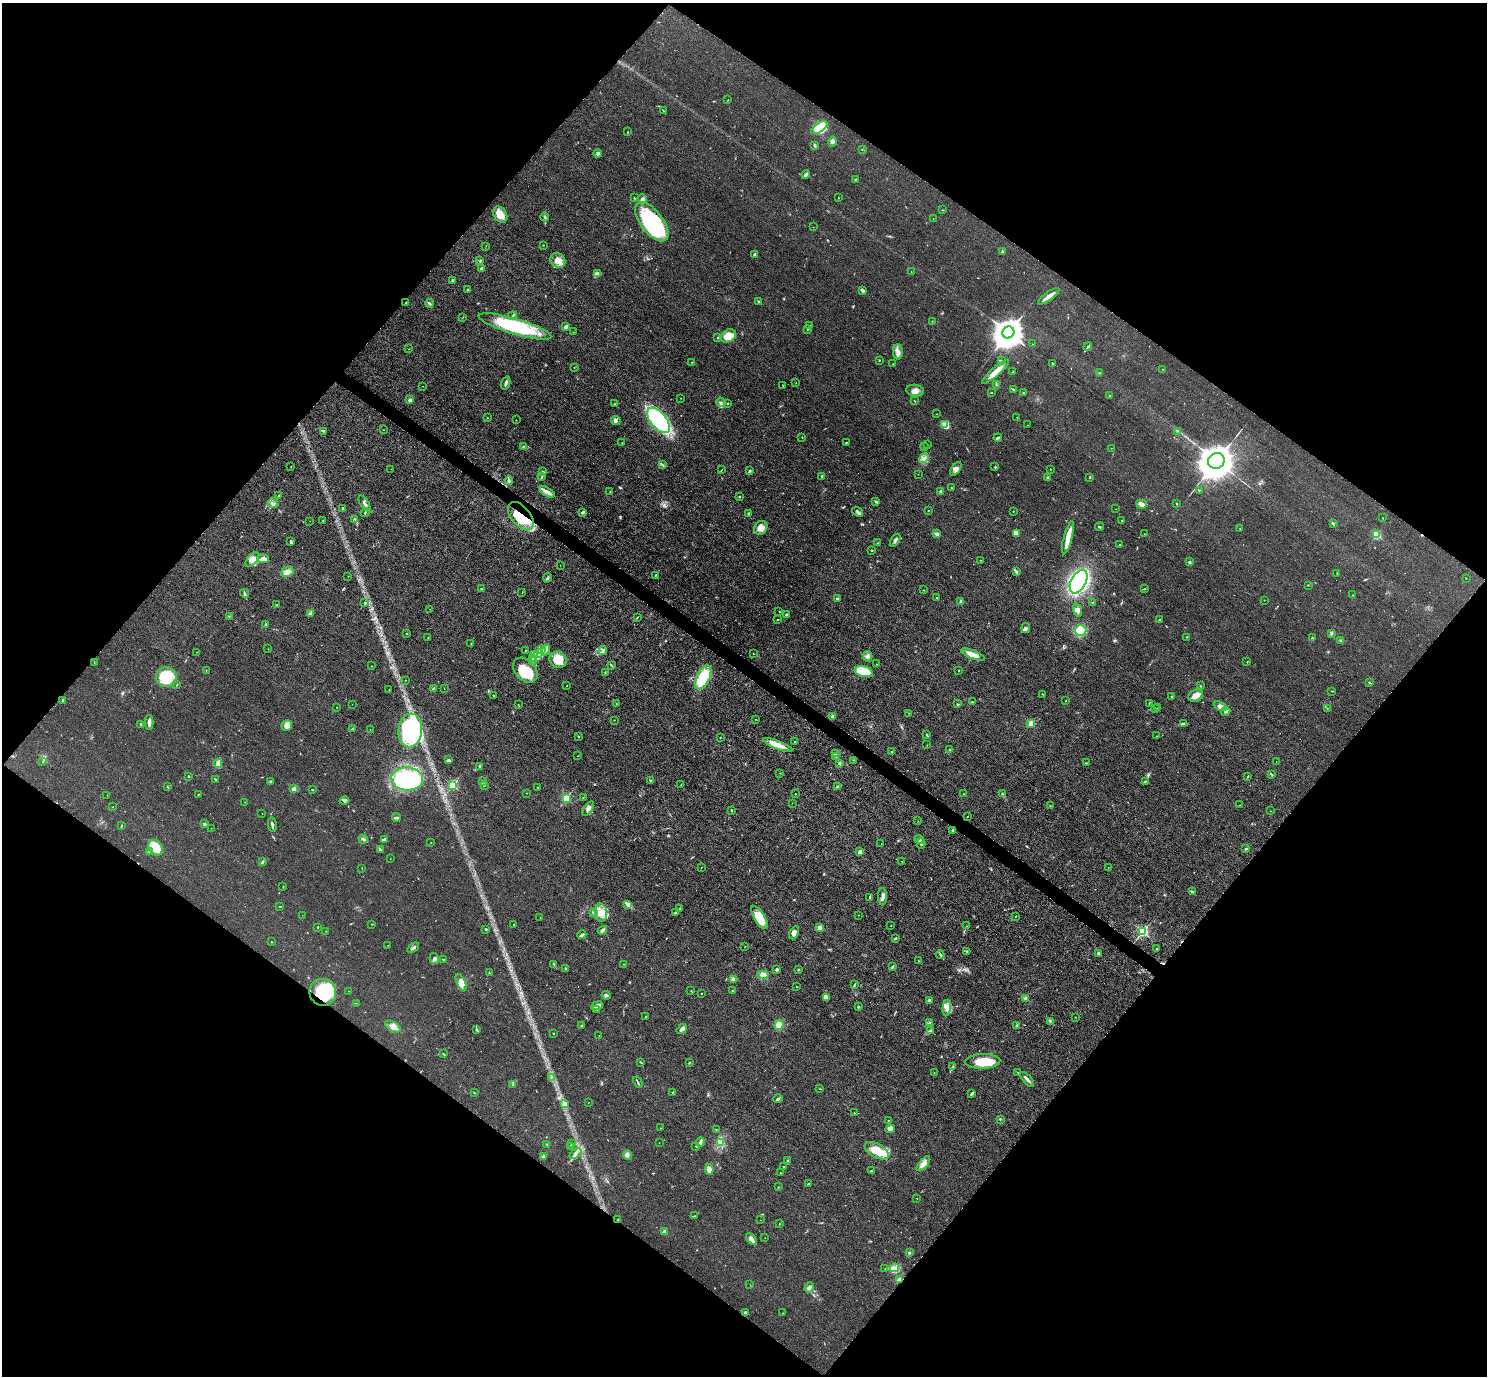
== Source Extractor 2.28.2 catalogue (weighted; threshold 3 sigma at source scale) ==
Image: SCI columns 2-5939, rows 154-5649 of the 5939 x 5943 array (HDU 1 of 3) = the unmasked area's bounding box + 8 px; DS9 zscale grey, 4 x 4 block average (1 PNG px = mean of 4 x 4 image px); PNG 1489 x 1378 px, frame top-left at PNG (2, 3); each listed source drawn as its Kron ellipse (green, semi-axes under 4 px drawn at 4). Shown black and unused: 50% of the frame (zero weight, under 3 of 5 exposures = <1% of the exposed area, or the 3 px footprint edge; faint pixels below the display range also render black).
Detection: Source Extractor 2.28.2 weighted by HDU 2 'WHT'. Background 0.0727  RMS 0.0089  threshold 0.0403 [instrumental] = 3 sigma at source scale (4.5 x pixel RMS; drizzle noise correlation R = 1.50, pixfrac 1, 0.05/0.05 arcsec/px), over >= 5 px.
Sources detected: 531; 1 too faint to see at this stretch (4 x 4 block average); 7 inside a brighter object's white glare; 2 cosmic-ray / hot-pixel residue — neither listed nor drawn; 13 coinciding with a brighter row at this scale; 27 inside a brighter listed object's ellipse — not listed separately; the other 481 listed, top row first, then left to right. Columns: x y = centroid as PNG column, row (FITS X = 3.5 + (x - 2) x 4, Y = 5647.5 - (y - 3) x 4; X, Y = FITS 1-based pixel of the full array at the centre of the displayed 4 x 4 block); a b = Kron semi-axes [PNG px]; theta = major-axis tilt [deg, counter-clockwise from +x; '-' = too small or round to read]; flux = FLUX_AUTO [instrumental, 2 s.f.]
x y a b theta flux
728 100 2 2 - 2.3
663 111 4 2 - 3.1
819 128 9 4 35 68
628 132 2 2 - 1.6
832 142 5 3 - 12
815 145 3 2 - 7.7
862 149 2 2 - 1.8
598 153 4 3 - 12
806 174 4 3 - 13
855 179 3 2 - 4.5
634 198 2 2 - 3.7
838 198 2 2 - 1.6
642 199 5 4 - 16
943 210 2 2 - 2.9
500 214 9 6 -54 74
545 217 4 2 - 8
933 218 2 2 - 2.5
652 222 23 11 -53 540
813 227 2 2 - 0.77
543 245 2 2 - 1.9
486 246 2 2 - 1.2
1002 251 3 2 - 6
754 254 2 2 - 7.3
558 260 8 7 - 48
480 261 2 2 - 4.7
481 268 3 2 - 12
911 272 2 2 - 1.4
597 274 2 2 - 5.5
452 280 3 2 - 4.7
467 290 2 2 - 3.3
863 290 3 2 - 14
1049 296 13 2 36 43
759 302 4 2 - 5.3
406 303 3 2 - 5.3
429 303 4 2 - 7.8
513 316 4 2 - 7.8
463 317 2 2 - 1.7
932 321 2 2 - 1.6
515 326 38 7 -16 350
809 326 3 2 - 4.9
566 327 4 3 - 17
807 329 2 2 - 2.9
573 332 2 2 - 1.4
1008 333 6 5 - 9500
728 336 8 6 31 85
717 338 3 2 - 2.6
1032 344 2 2 - 2.1
1088 347 4 2 - 8.1
409 349 2 2 - 1
898 352 7 5 -89 28
879 360 2 2 - 2.4
1001 360 3 2 - 3.7
691 362 2 2 - 3.4
893 364 2 2 - 2.4
1053 364 3 2 - 3.2
574 367 2 2 - 1.4
1162 369 2 2 - 1.9
996 372 17 4 41 65
1013 372 2 2 - 2.1
1099 373 2 2 - 2.5
506 383 7 2 73 16
796 383 2 2 - 1.3
996 385 2 2 - 3.9
422 386 2 2 - 1.4
783 386 2 2 - 2.1
915 390 9 5 -7 28
1013 390 3 2 - 5.2
992 393 2 2 - 2
1023 393 2 2 - 5.1
1109 396 3 2 - 5.2
681 398 2 2 - 1.6
410 400 3 3 - 12
914 401 3 2 - 2
721 402 5 3 - 11
728 403 2 2 - 3.8
615 404 2 2 - 3
936 414 2 2 - 1.9
1017 417 2 2 - 1
487 418 2 2 - 1.8
516 420 2 2 - 1.8
659 420 15 8 -50 560
616 421 5 3 - 12
945 425 4 2 - 15
1027 425 2 2 - 1.3
383 430 2 2 - 1.6
324 431 2 2 - 2.8
1178 431 3 2 - 3.6
802 437 2 2 - 1.9
998 438 4 2 - 11
622 442 2 2 - 1.2
846 442 2 2 - 4
927 444 2 2 - 1.7
523 446 2 2 - 3.9
924 447 2 2 - 2.4
1111 448 2 2 - 1.3
924 458 5 3 - 16
1216 461 8 7 - 12000
662 465 3 2 - 4
291 466 2 2 - 1.3
995 467 2 2 - 15
391 469 2 2 - 0.92
956 469 8 4 55 21
1050 469 2 2 - 1.5
721 470 2 2 - 2.4
542 471 3 2 - 3.8
750 471 3 2 - 7.2
918 474 2 2 - 1.2
542 476 3 2 - 5.2
822 476 3 2 - 7.3
1090 477 2 2 - 7
1048 478 3 3 - 6.7
509 480 4 2 - 11
951 488 3 2 - 3
1199 490 2 2 - 2.3
941 491 2 2 - 53
547 492 9 3 -32 25
610 492 2 2 - 2.4
279 496 2 2 - 3.7
740 496 2 2 - 4.6
876 502 3 2 - 7.8
273 503 5 2 - 9.5
364 503 9 3 -58 17
1176 503 2 2 - 2.5
1141 504 5 4 - 22
343 508 2 2 - 4.4
1115 509 2 2 - 1.2
928 511 2 2 - 2.1
1013 511 2 2 - 2
583 512 3 2 - 14
858 512 6 2 -38 11
365 513 4 2 - 5.9
749 513 2 2 - 7.3
521 516 17 9 -50 270
1383 518 2 2 - 2.6
355 519 2 2 - 2.9
323 520 2 2 - 1.7
1122 520 2 2 - 1.6
310 521 2 2 - 1.2
1333 523 3 2 - 3.3
1099 527 4 2 - 4.5
761 528 7 6 - 39
1240 528 2 2 - 1.7
1016 533 4 4 - 29
937 534 3 2 - 22
1145 534 2 2 - 2
1377 535 2 2 - 350
1068 538 17 3 76 64
895 540 7 3 60 13
291 542 4 2 - 8
877 543 2 2 - 1.4
1119 544 2 2 - 2.5
872 550 2 2 - 2.6
263 559 6 3 2 44
252 560 9 5 50 45
981 560 2 2 - 1.6
1190 562 2 2 - 24
560 565 2 2 - 1.2
287 572 6 5 - 35
1016 572 3 3 - 7.3
1337 573 2 2 - 2
655 575 2 2 - 2.8
348 576 2 2 - 1.8
547 578 5 2 - 8.5
1466 578 2 2 - 1.3
1079 581 13 7 62 980
1308 585 2 2 - 1.7
481 589 2 2 - 3.3
1145 589 2 2 - 2.6
923 590 2 2 - 2.2
244 593 4 2 - 6.6
522 593 2 2 - 1.9
1353 595 2 2 - 1
837 598 2 2 - 31
937 598 2 2 - 2.4
1264 600 2 2 - 1.5
961 601 2 2 - 49
1093 602 2 2 - 1.9
365 603 2 2 - 5.7
276 605 2 2 - 3.5
429 609 2 2 - 1.2
1077 610 6 3 -71 15
779 611 2 2 - 1.9
311 614 2 2 - 3.3
787 615 4 2 - 9.2
229 616 2 2 - 1.7
637 617 3 2 - 3.8
778 620 2 2 - 6.9
1159 620 2 2 - 2.7
266 624 3 2 - 3.8
1026 628 5 3 - 9.6
1081 630 6 5 - 110
1331 633 3 3 - 6.5
407 634 2 2 - 2.5
1186 637 2 2 - 2.4
428 638 2 2 - 3.5
1312 638 3 2 - 2.7
1341 641 3 2 - 7.9
471 644 2 2 - 1.3
268 649 2 2 - 1.1
541 650 3 2 - 6.5
546 650 5 3 - 14
525 651 2 2 - 1.7
603 651 4 2 - 6
196 652 2 2 - 0.97
539 653 4 4 - 23
534 654 4 3 - 13
753 654 2 2 - 2.5
973 655 13 3 -21 62
867 656 5 3 - 14
533 659 2 2 - 3
558 660 9 8 - 94
532 661 2 2 - 3.5
94 662 2 2 - 1.9
1247 662 2 2 - 2.9
876 664 2 2 - 1.4
371 666 2 2 - 1.1
612 666 2 2 - 2.2
206 670 2 2 - 2.2
525 670 14 10 -48 170
863 671 9 5 -14 210
958 671 2 2 - 2.5
605 672 3 2 - 2.6
166 677 10 10 - 170
703 677 13 6 64 220
405 680 2 2 - 1.9
1369 683 3 2 - 3.2
177 684 2 2 - 2.8
567 686 2 2 - 1.5
1201 686 3 2 - 2.8
433 688 2 2 - 2.7
444 688 2 2 - 2.2
389 690 2 2 - 1.1
1332 691 2 2 - 2.7
1042 694 2 2 - 2.6
493 695 2 2 - 3.3
1196 696 8 6 24 38
1172 697 2 2 - 7.5
62 701 4 2 - 5.3
1066 701 2 2 - 2.3
973 702 2 2 - 2.9
616 703 2 2 - 2.8
1149 703 2 2 - 2.3
352 704 2 2 - 1.1
518 704 2 2 - 1.3
957 704 2 2 - 2.5
1220 706 7 4 -27 22
337 707 2 2 - 1.4
1157 708 2 2 - 0.98
1327 708 2 2 - 1.5
1155 709 2 2 - 1.8
1226 711 4 2 - 12
909 713 2 2 - 1.3
832 716 3 2 - 14
755 719 2 2 - 1.8
614 720 2 2 - 2.1
149 722 7 3 89 21
1031 723 2 2 - 230
141 724 3 2 - 5.3
1183 724 3 2 - 8.2
287 725 6 5 - 30
352 728 2 2 - 2.1
370 729 2 2 - 1.3
410 730 17 12 84 590
927 735 3 2 - 3.1
1156 736 2 2 - 1.4
578 737 3 2 - 4
720 738 2 2 - 1.6
794 742 3 2 - 3.9
778 745 15 4 -21 68
927 745 2 2 - 1.2
950 750 2 2 - 2.4
892 752 3 2 - 4.3
836 753 2 2 - 4.2
578 756 2 2 - 1.2
836 756 2 2 - 2.4
448 760 3 2 - 7.7
853 760 2 2 - 1.9
43 762 2 2 - 2
1276 762 2 2 - 0.98
218 763 5 3 - 13
1086 763 3 2 - 3.8
839 764 3 2 - 8.7
480 766 3 2 - 5.5
780 773 2 2 - 1.6
1272 775 2 2 - 3.4
1248 776 3 2 - 3.1
189 777 2 2 - 5.8
215 779 3 2 - 3.4
407 779 16 11 -4 500
650 780 3 2 - 3.4
1145 781 2 2 - 2.2
271 782 3 2 - 8
483 782 2 2 - 3.5
681 784 2 2 - 2.3
452 785 2 2 - 580
484 786 2 2 - 1.7
838 786 4 2 - 12
167 787 2 2 - 3.4
537 787 2 2 - 2.6
294 789 2 2 - 110
312 790 3 2 - 3
526 793 2 2 - 1.5
198 794 2 2 - 2
795 794 2 2 - 3.9
963 794 2 2 - 1.5
1003 794 3 2 - 3.9
107 795 2 2 - 1.6
583 797 2 2 - 2.7
566 798 2 2 - 370
344 801 5 3 - 11
245 802 2 2 - 0.84
792 803 2 2 - 1.3
1239 805 2 2 - 1.8
1050 806 2 2 - 2
113 807 2 2 - 1.8
588 808 8 3 55 15
731 810 2 2 - 2.8
1270 811 2 2 - 1.7
262 813 2 2 - 1.5
967 817 2 2 - 2.7
396 818 4 2 - 13
918 821 2 2 - 1.3
205 824 3 2 - 13
272 825 7 2 -80 15
121 826 2 2 - 5.3
211 828 2 2 - 1.3
953 830 3 2 - 13
363 839 5 2 - 12
384 839 2 2 - 8.8
919 840 4 2 - 24
431 843 2 2 - 2
881 844 2 2 - 0.74
921 844 5 3 - 14
156 848 8 6 -55 170
1246 849 3 2 - 7.2
380 850 2 2 - 25
150 851 3 2 - 4.2
860 852 4 3 - 17
390 859 2 2 - 1.5
902 861 2 2 - 1.8
262 862 3 2 - 5.5
701 867 2 2 - 1.3
1108 867 2 2 - 1.1
362 868 2 2 - 2.3
283 887 2 2 - 1.3
1192 892 3 2 - 7.7
882 896 8 2 -88 14
870 897 3 2 - 4.8
628 904 4 3 - 29
280 906 3 2 - 2.8
680 909 2 2 - 6.2
593 913 2 2 - 2.4
601 913 9 6 -82 49
676 913 4 2 - 11
302 915 2 2 - 0.82
859 915 2 2 - 1.6
1015 916 2 2 - 2.4
540 917 2 2 - 1.7
760 918 13 5 -59 110
372 924 2 2 - 1.7
514 924 2 2 - 3.4
891 926 2 2 - 2.1
966 926 2 2 - 1.5
318 927 2 2 - 12
819 928 3 3 - 17
486 929 2 2 - 24
602 930 5 2 - 16
326 931 2 2 - 1.6
1143 931 2 2 - 740
794 933 7 3 63 20
582 935 4 2 - 11
896 939 3 2 - 3.6
271 942 2 2 - 2.1
388 945 2 2 - 0.94
745 947 2 2 - 1.4
413 948 6 2 37 18
1156 949 2 2 - 2.2
966 951 3 2 - 4.3
1098 953 3 2 - 7.5
940 955 5 2 - 9
434 959 5 4 - 14
443 959 3 2 - 3
919 961 2 2 - 3.1
554 964 3 2 - 3.9
623 964 2 2 - 0.97
893 967 4 2 - 6
565 968 2 2 - 3.2
777 969 3 2 - 10
798 970 2 2 - 4.5
489 973 3 2 - 2.9
763 975 5 4 - 32
733 979 4 3 - 14
461 983 9 4 -65 46
854 985 3 2 - 5.6
796 987 2 2 - 1.5
732 990 2 2 - 1.7
348 991 2 2 - 1.6
691 991 2 2 - 2
323 992 14 13 - 350
702 994 2 2 - 3.5
606 995 5 3 - 8.5
826 998 4 3 - 13
1025 998 3 2 - 6.6
929 1000 2 2 - 42
356 1003 2 2 - 1.2
597 1006 6 3 22 32
858 1007 2 2 - 27
947 1008 8 4 83 27
596 1010 2 2 - 2
645 1017 2 2 - 1.6
1075 1017 2 2 - 1.7
1050 1021 3 2 - 5.9
930 1022 2 2 - 3.8
582 1025 3 2 - 9.4
779 1025 5 4 - 43
393 1026 8 4 -30 44
1016 1026 4 2 - 4.9
477 1029 3 2 - 3.9
682 1029 6 3 38 16
930 1031 4 2 - 7
554 1034 2 2 - 1.4
599 1035 2 2 - 1.4
444 1054 3 2 - 4
983 1061 17 7 2 150
641 1062 3 2 - 4.8
689 1062 3 2 - 3.3
953 1066 2 2 - 2.2
1017 1072 2 2 - 1.8
934 1073 2 2 - 1.1
551 1078 2 2 - 3
1027 1079 9 2 -48 20
638 1082 6 2 -62 6.7
512 1085 2 2 - 1.4
820 1089 3 2 - 2.6
673 1092 2 2 - 8
474 1093 3 2 - 4
972 1093 4 2 - 7.7
778 1099 4 2 - 10
588 1103 2 2 - 0.99
565 1104 4 3 - 25
854 1113 3 2 - 3.2
1000 1119 2 2 - 3.2
888 1121 2 2 - 1.4
660 1128 2 2 - 2.1
716 1129 2 2 - 1.2
890 1129 5 4 - 30
700 1142 5 2 - 15
659 1143 2 2 - 0.96
720 1143 3 2 - 4
547 1144 3 2 - 3.8
571 1144 2 2 - 2.2
696 1146 2 2 - 2.4
571 1147 2 2 - 4
877 1151 13 7 -28 130
575 1154 7 3 38 17
627 1155 4 4 - 22
543 1156 3 2 - 8
787 1161 2 2 - 5.3
923 1164 9 4 50 33
784 1166 2 2 - 2.7
709 1169 5 4 - 28
871 1171 3 2 - 5.6
780 1173 2 2 - 2.3
808 1184 2 2 - 4.7
778 1187 2 2 - 2.8
917 1198 2 2 - 2.6
695 1216 2 2 - 1.8
618 1219 2 2 - 2.5
761 1220 2 2 - 1.2
779 1224 2 2 - 1.4
664 1232 3 3 - 19
765 1238 2 2 - 0.92
752 1239 7 3 -48 24
909 1253 2 2 - 6.8
895 1268 4 2 - 12
885 1269 2 2 - 3.3
899 1280 3 2 - 22
750 1285 2 2 - 1.2
809 1287 5 3 - 15
745 1312 2 2 - 7.6
783 1313 2 2 - 4.1
Overlapping masked pixels (flux is a lower limit): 3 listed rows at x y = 521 516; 323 992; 899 1280
Diffuse or blended objects may show on this block-average render without a row.